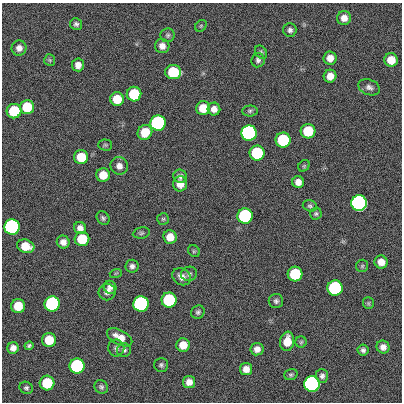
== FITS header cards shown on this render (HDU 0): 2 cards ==
NAXIS1  =                  400
NAXIS2  =                  400

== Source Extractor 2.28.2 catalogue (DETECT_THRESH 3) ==
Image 400 x 400 px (HDU 0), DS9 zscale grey, 1 PNG px = 1 image px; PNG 404 x 404 px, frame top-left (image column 1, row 400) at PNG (2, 3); each listed source drawn as its Kron ellipse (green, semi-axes under 4 px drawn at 4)
Background 0.53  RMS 33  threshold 100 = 3 sigma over >= 5 px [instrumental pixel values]
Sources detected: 90; all 90 listed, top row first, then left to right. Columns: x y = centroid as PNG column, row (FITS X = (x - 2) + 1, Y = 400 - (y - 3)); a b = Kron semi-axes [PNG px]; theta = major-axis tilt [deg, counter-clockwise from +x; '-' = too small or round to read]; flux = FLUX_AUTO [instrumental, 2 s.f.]
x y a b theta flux
344 18 7 7 - 1.7e+04
76 24 6 6 - 5.4e+03
201 26 6 5 - 2.9e+03
290 30 7 6 - 6.9e+03
168 35 7 7 - 5.0e+03
162 46 7 7 - 1.4e+04
19 48 7 7 - 1.2e+04
261 52 7 5 -54 4.7e+03
330 58 6 6 - 1.8e+04
50 60 6 5 - 3.4e+03
258 60 7 6 - 6.3e+03
391 60 7 6 - 3.1e+04
78 65 6 6 - 1.4e+04
173 72 8 7 - 1.2e+05
330 76 6 6 - 1.9e+04
369 87 11 7 -20 9.7e+03
134 94 7 7 - 1.2e+05
117 99 7 7 - 4.6e+04
27 107 7 7 - 7.2e+04
203 108 7 7 - 3.9e+04
214 109 6 6 - 1.4e+04
14 111 7 7 - 1.2e+05
250 111 8 5 3 4.8e+03
158 123 7 7 - 1.0e+06
308 131 7 7 - 9.1e+04
145 132 8 7 - 5.0e+04
249 133 7 7 - 3.5e+06
283 140 7 7 - 2.1e+05
105 145 7 5 -1 3.6e+03
257 153 7 7 - 2.0e+05
81 157 7 7 - 5.8e+04
119 166 9 8 - 1.3e+04
304 166 6 5 - 3.1e+03
103 175 7 6 - 3.5e+04
180 176 7 6 - 7.4e+03
298 182 6 6 - 1.5e+04
180 184 7 7 - 2.3e+04
359 203 7 7 - 1.1e+07
310 206 7 5 -17 4.7e+03
316 214 6 6 - 4.3e+03
245 216 7 7 - 5.4e+05
103 218 7 6 - 5.6e+03
163 219 6 6 - 3.6e+03
12 227 7 7 - 2.9e+06
80 228 6 6 - 1.2e+04
141 233 8 5 10 4.5e+03
170 237 7 6 - 2.7e+04
82 239 7 7 - 7.8e+04
63 242 6 6 - 1.3e+04
26 246 9 6 -18 3.8e+04
194 251 6 5 - 3.2e+03
381 262 7 6 - 2.0e+04
132 266 6 6 - 7.1e+03
362 266 6 6 - 3.9e+03
116 273 6 3 18 2.4e+03
189 274 8 7 - 6.0e+03
295 274 7 7 - 1.4e+05
182 277 10 8 -32 1.4e+04
110 287 7 6 - 9.6e+03
335 288 7 7 - 5.7e+05
107 292 8 8 - 1.1e+04
169 300 7 7 - 3.1e+05
276 301 7 7 - 6.2e+03
368 303 6 5 - 3.7e+03
52 304 8 7 - 6.1e+05
141 304 7 7 - 2.1e+06
18 306 7 7 - 5.0e+04
198 312 7 6 - 5.5e+03
120 337 14 7 -28 2.4e+04
49 340 7 7 - 4.9e+04
287 341 9 7 82 3.4e+04
301 342 5 5 - 3.6e+03
183 345 7 6 - 2.8e+04
29 346 4 4 - 4.5e+03
383 347 6 6 - 1.2e+04
13 348 6 5 - 1.3e+04
116 348 8 8 - 7.2e+03
257 349 6 6 - 1.2e+04
124 350 7 7 - 6.5e+03
363 350 5 5 - 6.6e+03
161 365 7 7 - 5.3e+03
77 366 7 7 - 5.2e+05
246 369 6 6 - 1.6e+04
291 375 7 5 19 4.4e+03
322 376 7 6 - 7.3e+03
189 382 6 6 - 1.5e+04
47 383 7 7 - 9.9e+04
312 384 7 7 - 5.5e+06
101 387 7 6 - 5.4e+03
26 388 7 6 - 4.7e+03